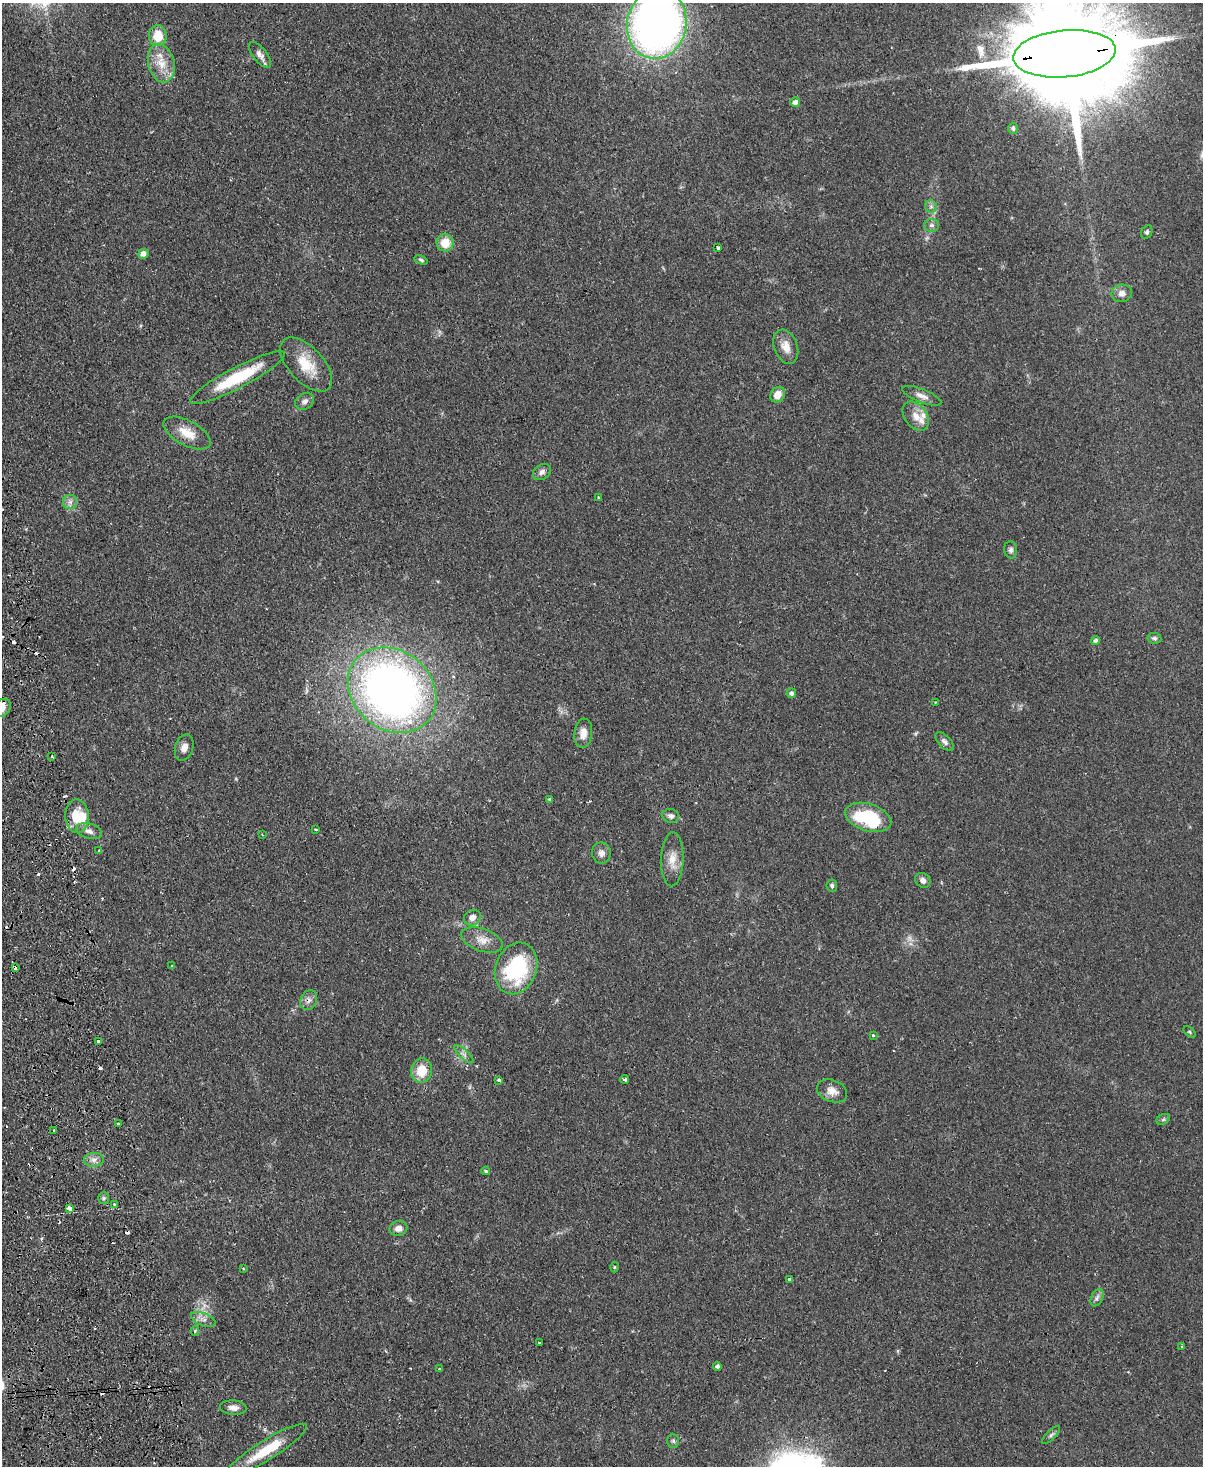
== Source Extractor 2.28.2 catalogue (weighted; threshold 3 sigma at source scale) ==
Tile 7 of 4 x 3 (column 3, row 2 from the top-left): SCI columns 2460-3660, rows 1728-3191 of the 4919 x 4807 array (HDU 1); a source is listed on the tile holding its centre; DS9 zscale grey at full resolution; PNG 1205 x 1468 px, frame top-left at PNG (2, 3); each listed source drawn as its Kron ellipse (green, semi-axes under 4 px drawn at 4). Shown black and unused: <1% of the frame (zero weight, under 2 of 3 exposures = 3% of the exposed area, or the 3 px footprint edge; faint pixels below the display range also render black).
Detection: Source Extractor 2.28.2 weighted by HDU 2 'WHT'; one run over the whole footprint, this tile lists its part. Background 0.102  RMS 0.0067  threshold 0.03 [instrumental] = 3 sigma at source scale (4.5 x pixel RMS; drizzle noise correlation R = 1.50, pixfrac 1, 0.05/0.05 arcsec/px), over >= 5 px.
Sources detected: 107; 1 too faint to see at this stretch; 1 inside a brighter object's white glare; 16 cosmic-ray / hot-pixel residue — neither listed nor drawn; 3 inside a brighter listed object's ellipse — not listed separately; the other 86 listed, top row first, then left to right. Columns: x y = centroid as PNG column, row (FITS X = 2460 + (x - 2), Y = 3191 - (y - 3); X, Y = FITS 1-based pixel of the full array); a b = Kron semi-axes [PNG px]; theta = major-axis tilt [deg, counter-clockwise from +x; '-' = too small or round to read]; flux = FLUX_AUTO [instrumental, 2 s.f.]
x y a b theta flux
657 24 35 29 78 430
158 36 10 9 - 13
1064 54 51 23 5 28000
260 55 15 7 -52 4
161 63 19 13 -75 12
795 102 5 5 - 3.7
1013 128 5 5 - 1.8
931 206 6 5 - 1.7
932 225 7 6 - 1.9
1147 232 7 5 63 1.5
445 243 8 8 - 11
718 248 3 3 - 6.1
143 254 5 5 - 4.5
421 260 7 4 -24 1.2
1122 293 10 8 11 4.1
786 347 18 11 -69 7.2
306 364 33 17 -47 19
238 377 53 10 28 37
778 395 8 7 - 7.3
922 396 21 6 -21 4.5
305 401 10 8 34 3
916 416 16 11 -52 6.9
187 433 26 12 -28 12
542 472 10 7 36 2.6
598 497 3 3 - 1.1
70 502 7 7 - 2.5
1011 550 9 6 -87 1.9
1154 638 7 5 -8 1.3
1096 641 4 4 - 1.9
392 690 47 39 -40 410
791 693 5 5 - 1.9
935 702 3 2 - 0.64
2 708 10 7 58 3.8
583 733 15 9 84 5.6
945 742 12 6 -45 2.3
184 748 13 9 72 4.4
52 756 2 2 - 0.67
550 799 3 3 - 0.7
77 816 17 11 -88 19
671 816 8 7 - 2.5
868 817 24 13 -16 40
316 829 3 3 - 1.9
89 831 13 7 -17 3.5
262 834 3 3 - 0.56
99 851 3 3 - 1
601 853 10 9 - 3.6
672 859 27 11 88 9.2
923 880 8 7 - 2.9
832 886 6 5 - 1.6
472 918 9 7 33 3.8
482 940 21 11 -19 7.7
171 966 3 2 - 0.4
15 967 4 3 - 3.2
516 968 26 20 68 59
309 1000 10 8 63 3.3
1190 1032 7 3 -43 0.87
873 1035 3 3 - 0.87
99 1042 3 3 - 2.1
464 1054 12 4 -42 2.5
422 1071 12 10 84 13
624 1079 4 3 - 1.7
499 1080 3 3 - 2.5
832 1091 16 11 -21 5.9
1163 1119 7 5 30 1.2
118 1123 3 3 - 1.8
54 1131 3 3 - 2.8
94 1160 10 7 3 3.3
486 1171 4 3 - 1.4
104 1198 6 5 - 1.2
115 1204 3 3 - 2.8
69 1208 3 3 - 24
399 1228 9 7 21 4.1
614 1267 5 3 - 0.82
243 1269 4 3 - 0.68
789 1279 4 3 - 6.1
1097 1298 9 5 63 2.2
203 1319 13 6 -22 3.4
195 1331 4 4 - 0.69
539 1342 3 3 - 0.8
1182 1346 3 3 - 0.72
717 1366 4 4 - 1.9
439 1369 3 3 - 1
233 1408 13 7 -3 3.8
1051 1435 12 4 45 1.7
673 1441 7 6 - 1.4
266 1450 48 10 32 22
Overlapping masked pixels (flux is a lower limit): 3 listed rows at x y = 1064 54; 15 967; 309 1000
Isophote crosses this tile's border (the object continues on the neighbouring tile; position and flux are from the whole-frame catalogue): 3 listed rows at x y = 657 24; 1064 54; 2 708